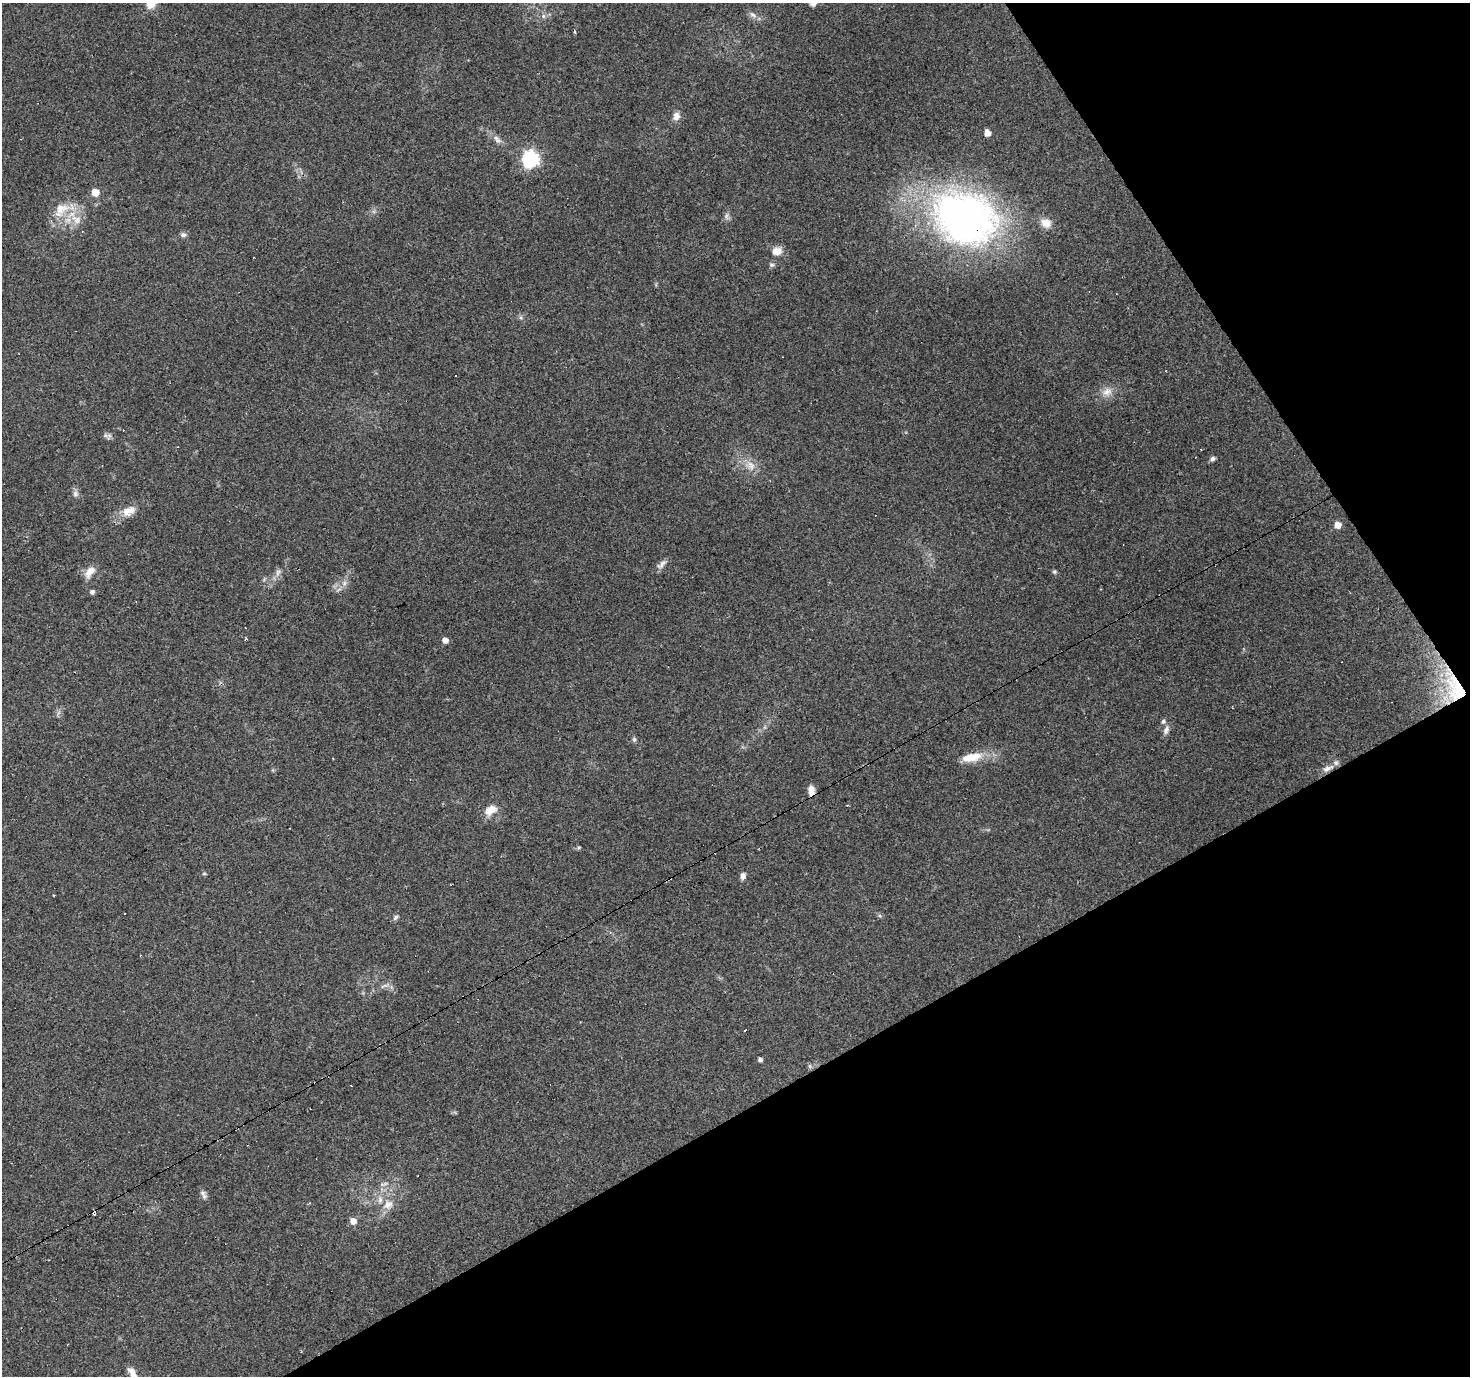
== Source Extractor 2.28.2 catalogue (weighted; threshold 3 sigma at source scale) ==
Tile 12 of 4 x 4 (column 4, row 3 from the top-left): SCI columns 4407-5874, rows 1549-2922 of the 5874 x 5782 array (HDU 1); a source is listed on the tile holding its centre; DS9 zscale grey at full resolution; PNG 1472 x 1378 px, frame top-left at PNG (2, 3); no overlay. Shown black and unused: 28% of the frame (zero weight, under 3 of 4 exposures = <1% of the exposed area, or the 3 px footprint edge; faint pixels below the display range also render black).
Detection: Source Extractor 2.28.2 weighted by HDU 2 'WHT'; one run over the whole footprint, this tile lists its part. Background 0.256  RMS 0.0082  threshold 0.0369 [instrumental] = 3 sigma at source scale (4.5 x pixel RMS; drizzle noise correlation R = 1.50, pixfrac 1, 0.0396/0.0396 arcsec/px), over >= 5 px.
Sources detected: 64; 12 cosmic-ray / hot-pixel residue — not listed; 3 inside a brighter listed object's ellipse — not listed separately; the other 49 listed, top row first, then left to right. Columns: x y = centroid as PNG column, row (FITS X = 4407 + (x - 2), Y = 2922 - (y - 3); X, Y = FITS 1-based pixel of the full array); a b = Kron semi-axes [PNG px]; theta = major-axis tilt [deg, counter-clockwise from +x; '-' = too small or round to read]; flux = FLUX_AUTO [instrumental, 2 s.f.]
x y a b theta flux
813 3 8 7 - 4.1
753 15 13 5 -41 3.4
543 16 6 4 -48 1.6
676 116 10 8 78 5
987 133 5 4 - 6.9
497 140 10 6 -14 3.2
530 159 7 7 - 210
95 192 5 5 - 14
61 210 28 15 41 19
726 216 8 6 -74 2.5
966 218 58 45 -24 440
76 219 17 12 -37 12
1046 223 14 11 -28 8
183 235 7 6 - 2.5
776 251 11 9 4 8
772 265 7 5 0 1.7
1107 392 15 10 29 7.4
109 436 9 7 66 2.6
1201 449 2 2 - 0.65
1212 459 7 5 43 2.2
751 465 14 11 -60 7.9
75 494 8 7 - 2.9
129 511 20 12 27 11
1338 525 5 5 - 9.9
661 564 16 7 47 4
89 572 17 9 50 7.7
278 572 10 6 75 3.2
1054 572 6 5 - 1.4
345 583 7 4 70 2.1
92 592 5 4 - 2.7
445 640 5 5 - 5.9
1458 691 37 24 -63 38
1166 730 13 7 69 3.8
634 739 7 5 -75 1.6
972 757 28 10 11 17
1328 768 19 7 23 6.3
811 791 12 7 -76 6.9
490 810 16 10 33 10
579 847 6 4 18 1
204 873 5 3 - 0.93
743 876 8 6 81 3.4
395 917 8 6 47 2
745 1030 3 2 - 1.6
760 1060 4 4 - 2.8
810 1066 7 4 -71 1.3
203 1194 13 6 -63 2.9
388 1204 16 12 42 9.6
353 1221 6 5 - 6
133 1375 15 6 -65 8.9
Overlapping masked pixels (flux is a lower limit): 4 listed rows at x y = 966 218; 1458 691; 1328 768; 811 791
Isophote crosses this tile's border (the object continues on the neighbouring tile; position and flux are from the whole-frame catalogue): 2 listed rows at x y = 813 3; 133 1375